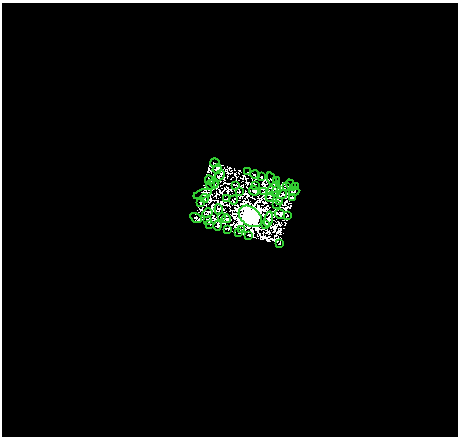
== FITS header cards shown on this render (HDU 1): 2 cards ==
NAXIS1  =                  456
NAXIS2  =                  434

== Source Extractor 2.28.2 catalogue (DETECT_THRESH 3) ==
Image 456 x 434 px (HDU 1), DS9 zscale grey, 1 PNG px = 1 image px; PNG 460 x 438 px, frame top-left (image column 1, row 434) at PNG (2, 3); each listed source drawn as its Kron ellipse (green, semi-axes under 4 px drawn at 4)
Background 5.24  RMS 1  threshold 3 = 3 sigma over >= 5 px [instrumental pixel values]
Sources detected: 82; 32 with non-positive FLUX_AUTO (blend fragments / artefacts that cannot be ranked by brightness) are neither listed nor drawn; the other 50 listed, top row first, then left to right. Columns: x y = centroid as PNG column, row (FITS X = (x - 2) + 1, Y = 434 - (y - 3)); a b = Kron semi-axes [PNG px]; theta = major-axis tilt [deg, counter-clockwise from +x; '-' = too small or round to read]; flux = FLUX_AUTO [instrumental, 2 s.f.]
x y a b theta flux
215 163 4 2 - 38
217 169 5 3 - 190
248 172 2 2 - 62
255 175 5 3 - 27
219 176 6 3 49 180
261 177 2 2 - 59
209 180 4 2 - 43
272 180 8 4 -66 260
277 180 3 2 - 78
214 183 5 3 - 56
211 185 5 2 - 120
236 185 4 2 - 66
255 185 3 2 - 99
291 185 6 3 -51 110
287 186 4 2 - 37
295 186 3 2 - 84
273 188 7 3 48 390
239 191 4 3 - 100
254 191 5 2 - 110
276 191 6 4 61 310
294 191 5 3 - 420
263 192 3 2 - 36
203 194 9 4 19 370
282 195 5 3 - 42
270 197 4 2 - 120
204 198 4 2 - 29
292 198 3 2 - 6.5
227 199 4 2 - 56
234 200 5 2 - 29
280 201 4 2 - 69
201 203 3 2 - 67
276 205 2 2 - 37
219 209 5 2 - 67
207 213 5 3 - 160
280 214 5 4 - 190
288 215 3 2 - 95
221 216 3 2 - 120
250 216 13 9 -39 290000
196 218 6 3 -30 68
226 219 4 2 - 100
269 219 7 4 76 46
208 220 3 3 - 99
266 224 3 2 - 160
210 225 2 2 - 68
218 225 5 3 - 200
228 229 3 3 - 120
241 230 3 2 - 53
238 233 4 2 - 120
249 235 3 3 - 61
279 244 3 2 - 86
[32 non-positive-flux detections neither listed nor drawn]